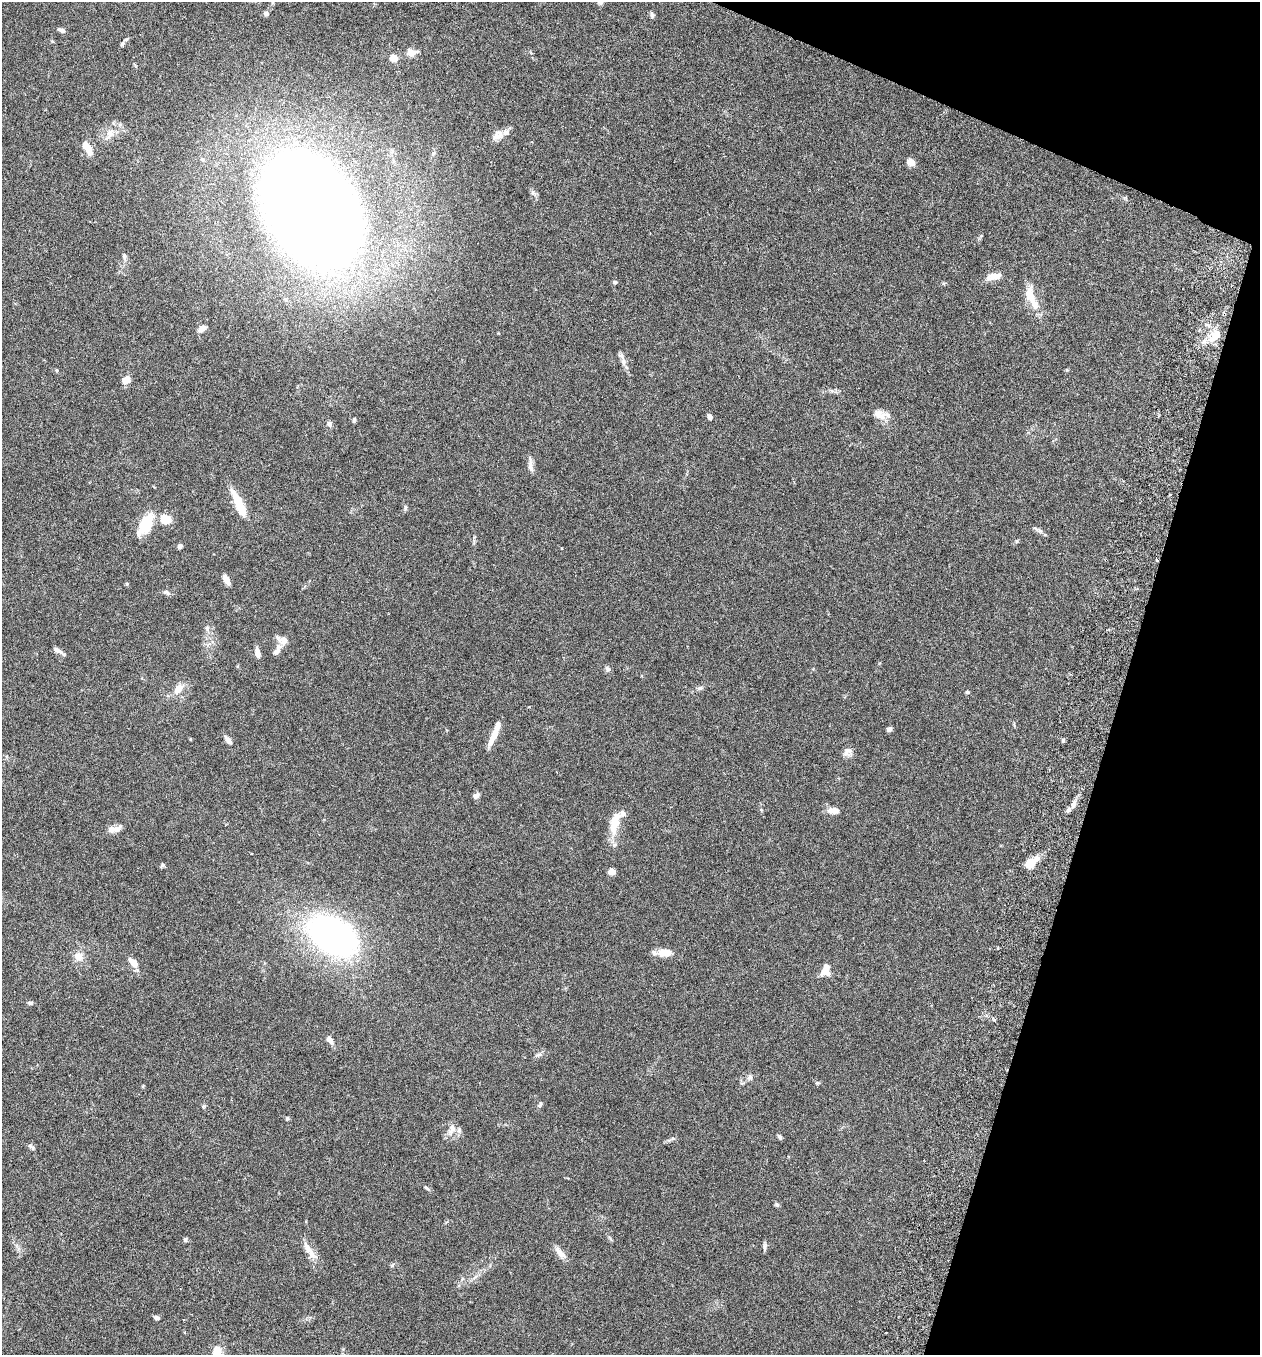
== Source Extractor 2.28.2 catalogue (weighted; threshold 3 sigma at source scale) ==
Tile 8 of 4 x 4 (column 4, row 2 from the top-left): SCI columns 3966-5223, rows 2736-4088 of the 5544 x 5467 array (HDU 1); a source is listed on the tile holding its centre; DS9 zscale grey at full resolution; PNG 1262 x 1357 px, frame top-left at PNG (2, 2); no overlay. Shown black and unused: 15% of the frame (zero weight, under 3 of 6 exposures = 3% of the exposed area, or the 3 px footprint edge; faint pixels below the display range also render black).
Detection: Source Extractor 2.28.2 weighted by HDU 2 'WHT'; one run over the whole footprint, this tile lists its part. Background 0.0173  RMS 0.0019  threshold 0.00788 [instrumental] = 3 sigma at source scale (4.09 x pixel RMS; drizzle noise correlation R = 1.36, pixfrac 0.8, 0.05/0.05 arcsec/px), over >= 5 px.
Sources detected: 92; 1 inside a brighter object's white glare — not listed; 9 inside a brighter listed object's ellipse — not listed separately; the other 82 listed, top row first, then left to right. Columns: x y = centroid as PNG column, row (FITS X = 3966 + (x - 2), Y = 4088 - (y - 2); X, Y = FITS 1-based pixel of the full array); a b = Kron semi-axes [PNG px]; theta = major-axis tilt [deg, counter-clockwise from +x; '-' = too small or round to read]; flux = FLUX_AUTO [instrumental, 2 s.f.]
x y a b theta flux
600 2 7 6 - 0.47
266 13 7 6 - 0.46
652 15 7 6 - 0.41
61 30 10 5 -23 0.53
52 41 5 4 - 0.17
122 44 9 4 54 0.33
411 52 10 7 -3 1.6
394 58 7 6 - 1.8
109 134 17 10 59 1.8
497 136 13 9 6 1.1
87 148 20 9 -59 1.9
910 162 9 7 -26 1.1
533 192 7 5 -59 0.44
312 211 79 58 -65 390
124 257 8 6 90 0.39
994 276 18 8 12 1.7
615 282 4 4 - 0.4
1035 305 23 10 -69 2.2
202 328 11 6 27 0.86
1215 335 17 10 48 2.6
623 362 13 7 -85 0.87
126 380 9 7 36 1.4
879 414 16 11 -24 1.5
710 417 6 5 - 0.63
354 420 7 4 83 0.24
329 424 7 7 - 0.54
530 465 24 5 88 0.79
239 504 36 9 -65 3.9
405 508 8 4 77 0.3
165 519 12 11 - 2.4
146 524 24 11 62 6.1
1038 530 16 5 -32 0.52
1017 541 5 4 - 0.23
180 546 5 5 - 0.52
1157 560 3 3 - 0.27
226 580 11 5 -56 1.2
127 584 5 4 - 0.21
166 592 10 5 -17 0.49
207 628 7 6 - 0.46
283 640 14 9 -27 1.5
57 650 12 5 -31 0.76
276 652 14 7 53 0.75
257 653 10 6 -80 1.1
608 669 8 6 -44 0.42
700 688 8 5 19 0.39
178 689 12 8 54 1.7
967 692 5 4 - 0.23
889 729 5 4 - 0.53
494 734 25 6 65 2.2
228 740 14 6 -53 0.78
1063 740 6 4 70 0.25
847 751 14 9 28 0.9
476 795 9 6 24 0.51
1073 804 12 5 72 0.69
831 811 11 7 -43 0.89
614 823 32 11 77 3.2
113 829 17 7 8 1.3
1031 863 11 7 43 3.9
162 865 7 5 42 0.28
611 871 7 6 - 0.98
332 936 43 29 -31 67
665 953 18 9 2 2.1
79 956 12 10 -34 1.5
133 962 11 6 -46 1.8
826 969 16 9 80 1.8
30 1003 7 5 -9 0.35
330 1040 11 7 -50 0.75
750 1077 9 6 58 0.52
817 1083 5 4 - 0.22
540 1104 8 5 64 0.33
287 1118 5 4 - 0.24
452 1129 18 9 75 1.3
780 1137 7 5 -58 0.33
31 1147 10 5 -34 0.39
426 1188 8 4 -38 0.29
777 1204 7 5 -22 0.27
185 1240 5 5 - 0.31
765 1247 11 4 82 0.44
309 1250 30 7 -55 1.9
560 1253 20 7 -49 1.2
156 1318 6 5 - 0.45
217 1354 23 13 87 2.6
Overlapping masked pixels (flux is a lower limit): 1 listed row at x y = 1157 560
Isophote crosses this tile's border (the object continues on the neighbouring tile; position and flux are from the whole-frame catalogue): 2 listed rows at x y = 600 2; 217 1354